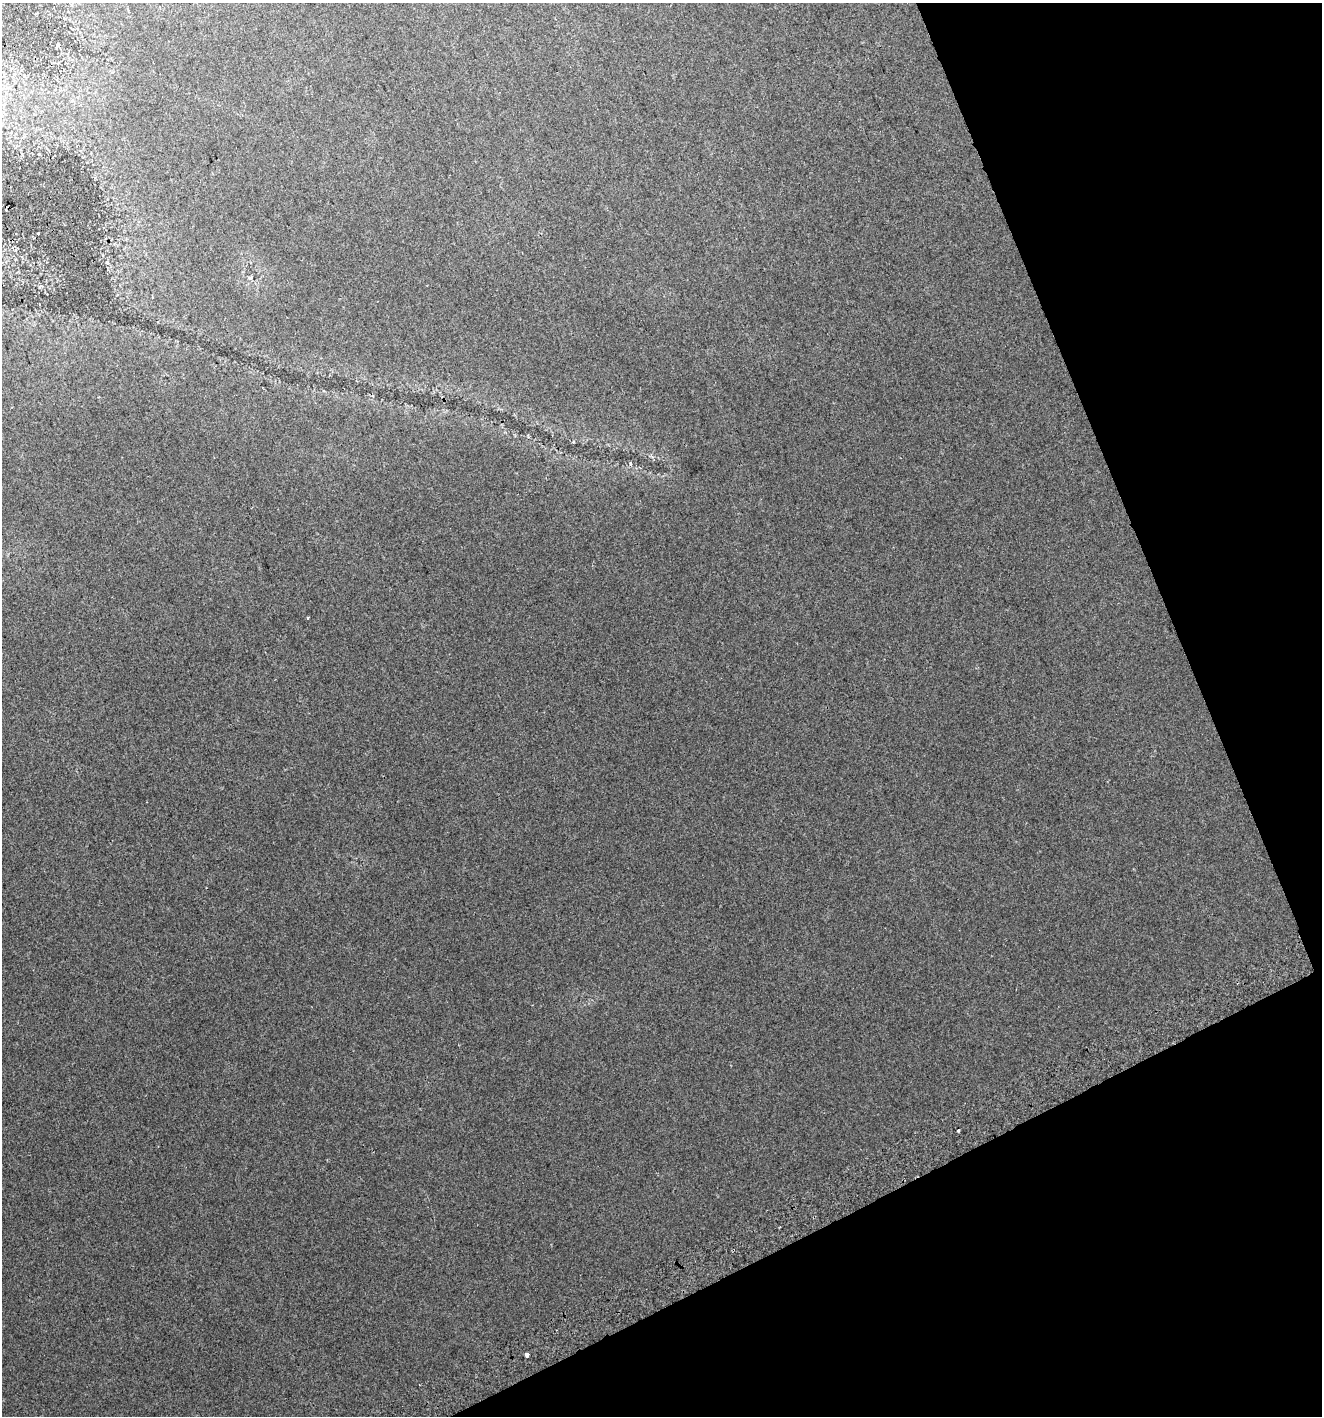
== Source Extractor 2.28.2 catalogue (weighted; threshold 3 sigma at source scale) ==
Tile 12 of 4 x 4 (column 4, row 3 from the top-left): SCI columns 4068-5387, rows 1456-2869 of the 5552 x 5736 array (HDU 1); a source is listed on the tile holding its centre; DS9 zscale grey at full resolution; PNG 1324 x 1418 px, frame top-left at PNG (2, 3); no overlay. Shown black and unused: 21% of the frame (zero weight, under 2 of 3 exposures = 4% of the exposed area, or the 3 px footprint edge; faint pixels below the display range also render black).
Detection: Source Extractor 2.28.2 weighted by HDU 2 'WHT'; one run over the whole footprint, this tile lists its part. Background 0.0166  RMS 0.01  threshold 0.0466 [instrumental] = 3 sigma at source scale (4.5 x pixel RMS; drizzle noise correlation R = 1.50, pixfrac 1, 0.0396/0.0396 arcsec/px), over >= 5 px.
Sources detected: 7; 1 cosmic-ray / hot-pixel residue — not listed; the other 6 listed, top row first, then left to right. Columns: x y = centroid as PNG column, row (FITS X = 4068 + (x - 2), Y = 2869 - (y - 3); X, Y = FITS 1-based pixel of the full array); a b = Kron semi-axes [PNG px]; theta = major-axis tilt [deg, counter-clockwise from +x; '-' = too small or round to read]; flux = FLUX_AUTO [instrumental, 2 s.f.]
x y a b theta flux
58 44 6 3 -89 1.3
250 278 6 5 - 1.7
39 304 3 2 - 1.4
630 464 5 3 - 1.3
308 618 4 3 - 2
527 1354 4 3 - 7.4